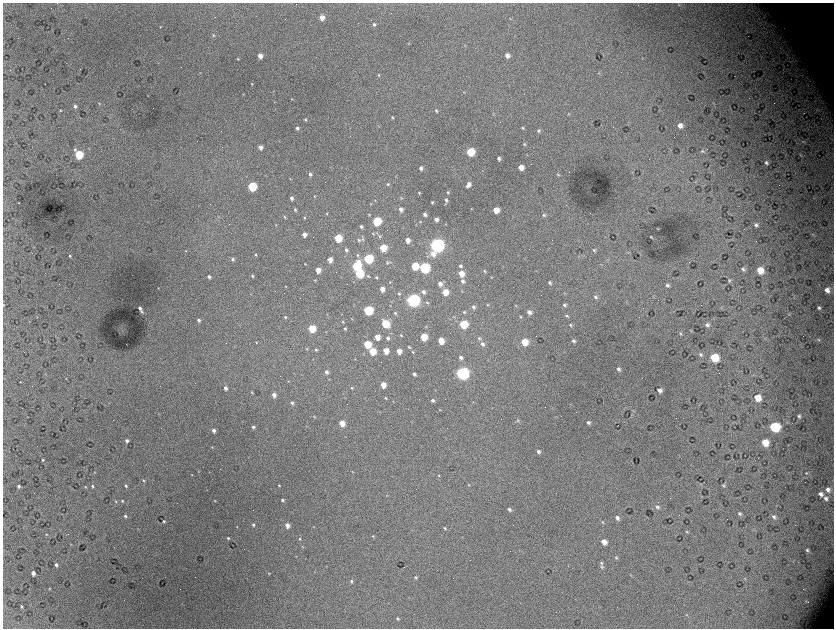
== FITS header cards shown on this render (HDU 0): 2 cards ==
NAXIS1  =                 1663 / length of data axis 1
NAXIS2  =                 1252 / length of data axis 2

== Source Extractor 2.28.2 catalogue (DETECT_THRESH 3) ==
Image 1663 x 1252 px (HDU 0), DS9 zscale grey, zoomed out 1/2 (1 PNG px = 2 x 2 image px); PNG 836 x 630 px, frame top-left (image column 2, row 1251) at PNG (3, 3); no overlay
Background 7140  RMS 110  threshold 323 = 3 sigma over >= 5 px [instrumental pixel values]
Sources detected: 335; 39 cannot appear on this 1/2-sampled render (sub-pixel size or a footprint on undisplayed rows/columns) and are not listed; the other 296 listed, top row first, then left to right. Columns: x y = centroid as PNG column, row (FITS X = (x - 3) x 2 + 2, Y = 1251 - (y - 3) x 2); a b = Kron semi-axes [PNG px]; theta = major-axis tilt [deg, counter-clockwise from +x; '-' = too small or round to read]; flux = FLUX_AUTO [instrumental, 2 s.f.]
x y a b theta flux
678 4 3 3 - 1.3e+04
322 17 4 4 - 1.7e+05
510 19 4 2 - 1.2e+04
825 22 3 3 - 2.7e+04
374 24 4 4 - 4.2e+04
160 27 3 3 - 1.7e+04
832 28 6 3 -86 4.9e+04
213 35 4 3 - 2.2e+04
832 36 8 6 88 1.0e+05
408 43 4 3 - 1.4e+04
260 56 4 4 - 1.7e+05
507 56 5 4 - 1.3e+05
238 59 3 3 - 1.7e+04
200 73 3 2 - 1.1e+04
599 73 5 3 - 1.8e+04
379 75 4 4 - 2.4e+04
45 84 2 1 - 5.2e+03
252 84 3 2 - 1.5e+04
464 92 4 3 - 1.6e+04
243 94 4 2 - 9.7e+03
292 99 3 3 - 1.2e+04
99 104 4 3 - 2.0e+04
75 106 4 4 - 5.8e+04
61 110 3 2 - 2.0e+04
436 111 4 3 - 3.0e+04
493 114 4 3 - 1.7e+04
569 114 4 3 - 1.5e+04
392 117 4 3 - 2.4e+04
305 120 4 3 - 2.6e+04
379 126 3 2 - 1.0e+04
680 126 5 5 - 1.4e+05
297 128 4 4 - 5.8e+04
523 128 4 3 - 2.8e+04
539 131 5 4 - 4.4e+04
803 142 4 3 - 1.9e+04
524 144 4 3 - 2.5e+04
260 147 4 4 - 1.2e+05
89 148 3 2 - 1.1e+04
702 151 6 4 -36 4.0e+04
470 152 5 5 - 9.3e+05
79 155 5 4 - 1.4e+06
800 156 5 2 - 1.6e+04
499 158 3 3 - 5.8e+04
766 163 4 3 - 4.6e+04
521 167 4 4 - 2.3e+05
421 168 4 4 - 8.1e+04
310 174 4 3 - 5.2e+04
558 175 5 3 - 2.4e+04
290 179 3 2 - 1.2e+04
388 184 4 4 - 3.1e+04
468 184 6 4 55 1.2e+05
252 187 5 4 - 1.8e+06
448 192 4 3 - 2.8e+04
419 193 3 2 - 2.3e+04
314 196 4 3 - 1.9e+04
291 198 4 4 - 7.1e+04
401 198 4 3 - 1.6e+04
446 200 5 4 - 4.9e+04
375 201 3 3 - 1.0e+04
432 202 3 2 - 2.1e+04
19 203 2 2 - 1.0e+04
371 204 4 3 - 1.5e+04
445 204 3 3 - 1.5e+04
471 208 3 3 - 1.3e+04
401 209 5 4 - 9.0e+04
295 210 4 3 - 3.2e+04
496 210 5 4 - 3.5e+05
327 213 4 3 - 1.9e+04
425 214 4 3 - 5.8e+04
369 215 3 2 - 1.9e+04
544 215 5 4 - 4.4e+04
284 217 4 3 - 2.4e+04
304 218 4 3 - 2.4e+04
436 219 4 3 - 9.3e+04
377 221 5 5 - 1.3e+06
420 222 4 3 - 1.7e+04
445 224 2 2 - 9.6e+03
276 225 4 3 - 1.5e+04
756 225 5 5 - 6.1e+04
361 226 4 3 - 5.2e+04
658 229 3 3 - 1.2e+04
373 233 4 4 - 2.5e+04
304 234 4 4 - 1.4e+05
813 234 5 4 - 2.7e+04
379 236 5 4 - 3.1e+04
651 237 3 2 - 1.4e+04
338 238 5 4 - 9.4e+05
363 239 6 4 -39 4.1e+04
359 240 5 4 - 3.5e+04
407 240 4 4 - 1.7e+05
437 245 7 7 - 6.5e+06
383 248 5 4 - 7.3e+05
346 250 5 4 - 5.2e+04
594 250 5 4 - 3.2e+04
186 251 3 3 - 1.6e+04
628 252 4 3 - 1.8e+04
433 254 7 6 - 1.8e+05
255 255 4 3 - 3.0e+04
358 255 5 4 - 3.6e+04
70 256 3 3 - 2.9e+04
579 256 3 2 - 1.1e+04
233 259 4 3 - 4.6e+04
330 259 5 4 - 2.0e+05
368 259 5 5 - 2.0e+06
607 259 3 2 - 1.1e+04
387 262 5 4 - 2.4e+04
305 264 3 2 - 1.6e+04
356 266 5 5 - 1.9e+06
415 266 5 5 - 7.1e+05
460 266 5 4 - 4.5e+04
424 268 5 5 - 2.9e+06
743 269 5 4 - 4.1e+04
318 270 4 4 - 2.6e+05
760 270 6 5 - 4.1e+05
485 271 5 3 - 2.8e+04
359 273 5 4 - 1.5e+06
461 274 5 4 - 2.9e+05
252 276 3 3 - 2.7e+04
368 276 5 4 - 2.9e+04
209 277 3 3 - 5.7e+04
376 277 4 3 - 2.4e+04
491 277 4 3 - 1.4e+04
315 280 4 3 - 2.0e+04
729 280 4 4 - 2.7e+04
463 281 5 4 - 7.4e+04
390 282 3 2 - 1.4e+04
550 282 4 3 - 4.0e+04
440 284 5 4 - 1.2e+05
667 285 5 5 - 5.4e+04
285 286 3 2 - 1.2e+04
158 288 3 2 - 1.1e+04
382 289 4 3 - 1.9e+05
827 290 6 5 - 1.7e+05
462 291 3 3 - 1.2e+04
423 292 4 4 - 7.5e+04
445 292 5 4 - 4.0e+05
251 294 4 2 - 1.0e+04
399 294 4 3 - 2.6e+04
595 297 5 4 - 4.9e+04
413 300 6 6 - 5.4e+06
427 302 5 3 - 2.8e+04
3 305 3 3 - 1.5e+04
488 305 3 3 - 1.8e+04
564 305 5 4 - 4.5e+04
390 306 3 3 - 1.1e+04
516 306 4 3 - 1.8e+04
473 307 5 4 - 5.4e+04
140 308 3 3 - 6.1e+04
721 308 4 3 - 2.0e+04
819 308 4 3 - 4.3e+04
368 310 5 5 - 2.1e+06
141 311 4 3 - 2.7e+04
464 312 5 4 - 3.3e+04
529 312 5 4 - 1.1e+05
395 313 5 3 - 3.1e+04
327 314 3 2 - 8.7e+03
789 314 5 3 - 2.2e+04
567 316 5 3 - 3.3e+04
37 317 3 2 - 9.7e+03
285 317 4 3 - 2.7e+04
454 317 3 3 - 1.5e+04
520 317 5 4 - 2.7e+04
352 319 3 2 - 1.2e+04
199 320 3 3 - 5.4e+04
29 321 3 2 - 7.7e+03
343 322 4 3 - 1.8e+04
385 323 6 4 -41 8.3e+05
463 324 5 5 - 1.1e+06
570 325 5 4 - 3.8e+04
707 325 6 5 - 6.4e+04
426 327 3 2 - 1.1e+04
312 329 5 4 - 8.5e+05
345 329 3 3 - 3.0e+04
690 330 4 3 - 1.7e+04
680 334 5 4 - 2.7e+04
401 335 4 3 - 2.4e+04
377 337 4 4 - 2.6e+05
424 337 5 4 - 6.5e+05
388 338 4 3 - 5.0e+04
479 339 5 4 - 3.3e+04
818 340 6 4 -53 3.3e+04
441 341 5 4 - 3.4e+05
573 341 4 4 - 4.8e+04
256 342 3 2 - 1.3e+04
524 342 5 4 - 5.4e+05
367 344 5 4 - 8.7e+05
482 344 5 5 - 7.4e+04
409 347 4 3 - 2.7e+04
307 349 4 3 - 1.9e+04
316 350 4 3 - 2.9e+04
372 351 5 4 - 6.9e+05
386 351 4 4 - 3.3e+05
399 351 4 4 - 2.1e+05
413 352 4 3 - 2.1e+04
701 354 6 5 - 5.6e+04
461 357 5 4 - 7.4e+04
714 357 6 5 - 8.8e+05
355 359 3 2 - 1.1e+04
619 369 5 4 - 6.0e+04
326 372 4 3 - 6.7e+04
462 373 6 6 - 5.0e+06
414 374 4 3 - 5.9e+04
66 379 3 2 - 9.0e+03
288 381 4 2 - 9.7e+03
20 382 2 2 - 1.3e+04
383 385 5 4 - 2.9e+05
225 388 5 4 - 7.9e+04
352 388 4 3 - 2.2e+04
435 390 3 2 - 9.9e+03
659 390 5 3 - 1.0e+05
252 392 4 2 - 2.1e+04
274 395 4 3 - 1.3e+05
386 398 4 3 - 2.2e+04
757 398 6 5 - 3.4e+05
432 400 4 3 - 5.5e+04
393 401 3 2 - 1.1e+04
473 402 3 2 - 1.1e+04
292 403 4 3 - 5.1e+04
552 408 3 2 - 1.3e+04
439 410 3 2 - 1.1e+04
158 414 3 2 - 8.6e+03
314 416 4 3 - 1.7e+04
799 416 5 4 - 4.9e+04
518 421 5 4 - 3.0e+04
588 422 4 3 - 5.2e+04
342 423 4 4 - 3.4e+05
253 427 4 3 - 4.6e+04
774 427 6 6 - 1.9e+06
214 430 4 3 - 9.3e+04
127 441 3 3 - 6.7e+04
765 442 6 5 - 4.2e+05
212 447 4 3 - 1.7e+04
538 451 4 4 - 6.7e+04
43 460 2 2 - 2.3e+04
198 471 3 3 - 1.1e+04
352 471 4 2 - 1.2e+04
94 472 3 2 - 9.4e+03
806 473 4 3 - 1.9e+04
192 475 3 3 - 1.2e+04
439 475 4 3 - 1.8e+04
143 481 4 3 - 2.5e+04
700 483 4 2 - 9.9e+03
468 484 4 3 - 1.7e+04
279 485 4 3 - 2.3e+04
19 486 3 3 - 4.5e+04
92 486 4 3 - 4.0e+04
126 486 4 3 - 3.9e+04
724 486 4 3 - 2.7e+04
85 487 4 3 - 1.9e+04
828 490 7 6 - 1.1e+05
821 494 5 4 - 9.9e+04
386 495 3 2 - 9.5e+03
826 498 6 6 - 8.6e+04
282 500 3 3 - 3.8e+04
122 501 4 3 - 2.7e+04
215 501 3 2 - 1.4e+04
116 502 4 3 - 1.7e+04
657 507 6 4 -39 4.8e+04
509 509 5 4 - 5.8e+04
740 514 5 4 - 4.1e+04
125 516 4 3 - 4.7e+04
774 517 6 5 - 6.5e+04
617 518 5 4 - 8.0e+04
164 521 3 2 - 2.8e+04
602 522 5 4 - 2.8e+04
253 525 4 3 - 3.8e+04
287 525 4 3 - 1.4e+05
313 526 3 3 - 1.3e+04
237 527 3 2 - 1.1e+04
445 528 4 3 - 3.2e+04
687 532 4 3 - 2.2e+04
46 534 3 3 - 1.8e+04
373 536 3 3 - 1.7e+04
228 538 4 3 - 3.0e+04
300 539 4 4 - 3.0e+04
604 542 5 4 - 1.9e+05
71 545 3 2 - 1.0e+04
302 547 3 3 - 1.3e+04
807 550 4 3 - 4.2e+04
296 556 3 2 - 9.1e+03
616 558 5 4 - 3.3e+04
601 563 6 4 -50 3.3e+04
56 565 3 3 - 6.3e+04
601 567 5 4 - 3.6e+04
33 573 4 3 - 1.2e+05
269 573 3 3 - 1.4e+04
630 575 4 3 - 1.6e+04
416 577 5 4 - 3.6e+04
745 579 4 3 - 1.7e+04
351 581 4 3 - 3.3e+04
49 588 2 2 - 1.3e+04
803 589 4 2 - 1.6e+04
806 601 7 5 -66 6.4e+04
22 606 2 2 - 2.5e+04
686 615 4 3 - 1.6e+04
398 618 5 4 - 3.2e+04
At the frame edge (FLAGS 8, measured only in part): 1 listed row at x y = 3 305
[39 sub-pixel or undisplayed-footprint detections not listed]